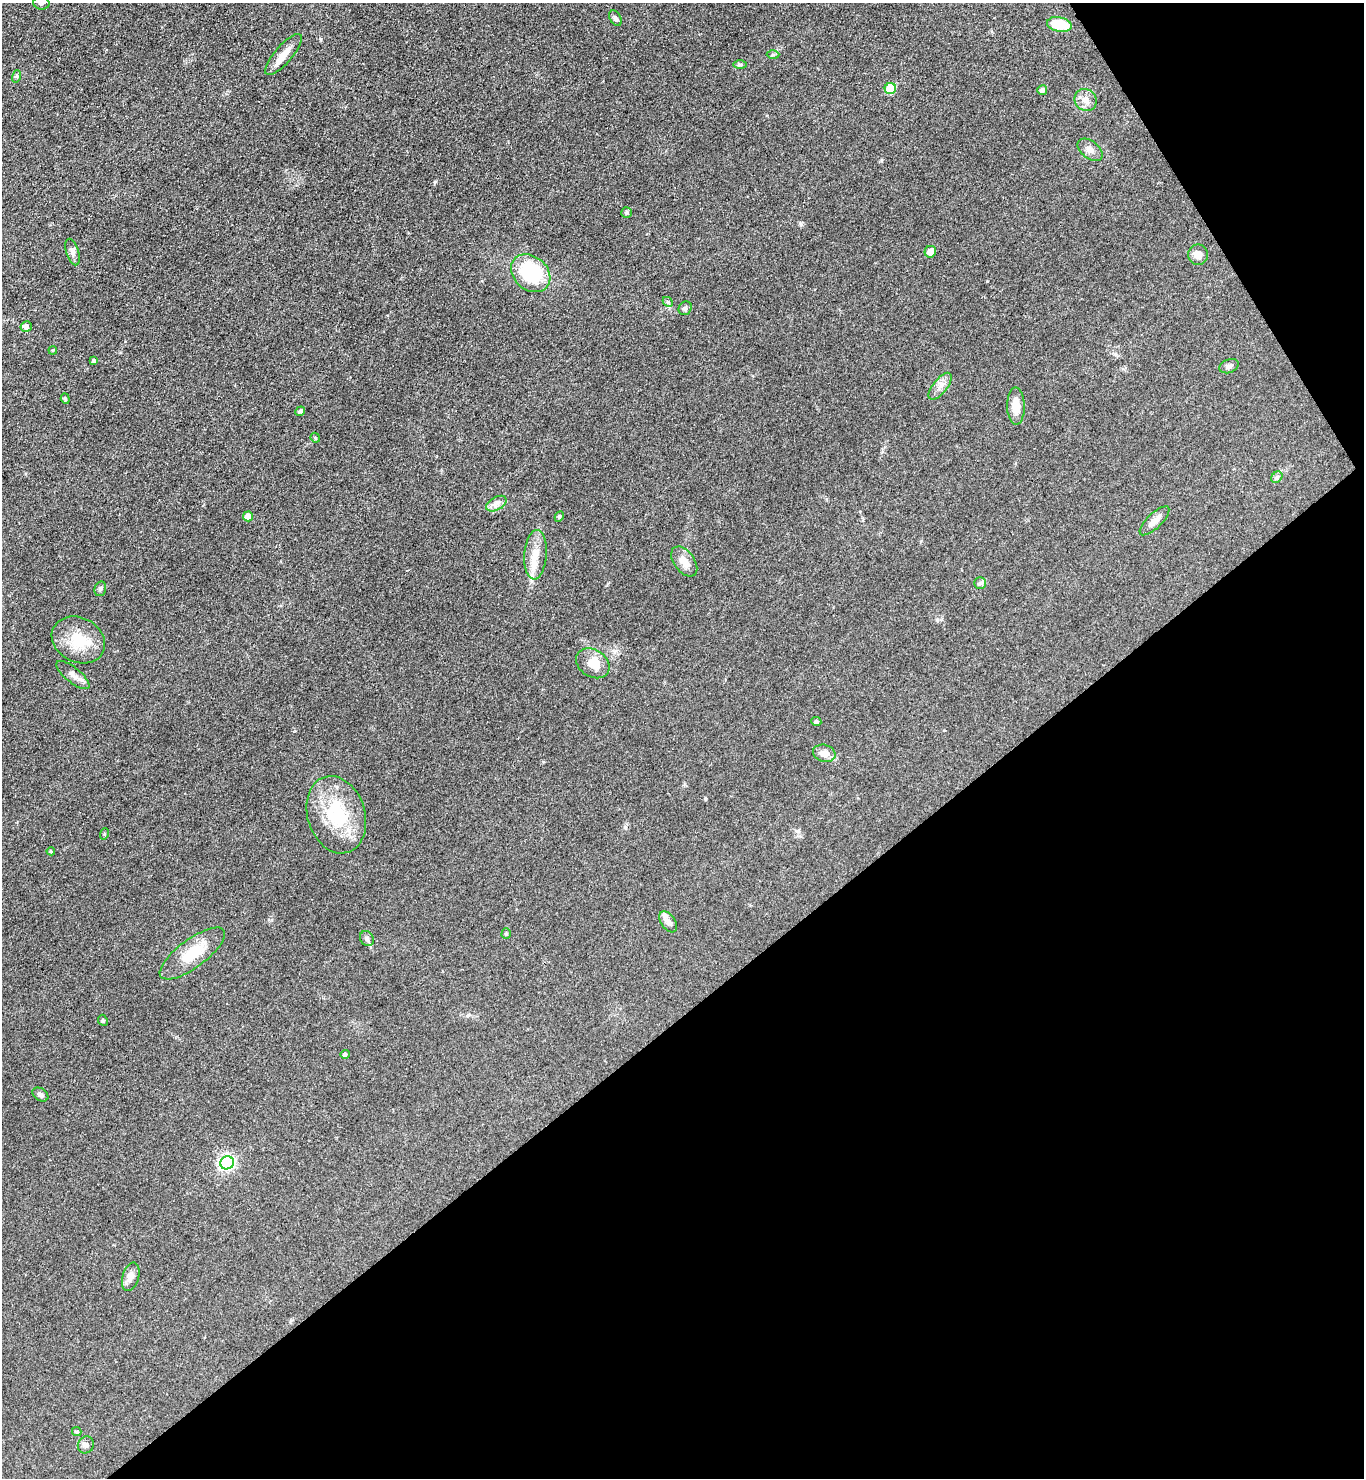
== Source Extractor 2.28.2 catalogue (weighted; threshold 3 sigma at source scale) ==
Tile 12 of 4 x 4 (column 4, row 3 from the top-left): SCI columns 4242-5603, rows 1479-2954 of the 5901 x 5907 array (HDU 1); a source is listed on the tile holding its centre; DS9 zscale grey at full resolution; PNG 1366 x 1480 px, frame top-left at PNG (2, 3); each listed source drawn as its Kron ellipse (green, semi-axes under 4 px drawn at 4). Shown black and unused: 35% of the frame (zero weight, under 3 of 4 exposures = <1% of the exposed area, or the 3 px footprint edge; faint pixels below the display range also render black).
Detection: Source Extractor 2.28.2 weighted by HDU 2 'WHT'; one run over the whole footprint, this tile lists its part. Background 0.0826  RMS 0.0067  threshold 0.0302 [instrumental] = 3 sigma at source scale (4.5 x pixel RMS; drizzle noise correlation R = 1.50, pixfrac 1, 0.05/0.05 arcsec/px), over >= 5 px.
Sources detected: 57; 2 inside a brighter listed object's ellipse — not listed separately; the other 55 listed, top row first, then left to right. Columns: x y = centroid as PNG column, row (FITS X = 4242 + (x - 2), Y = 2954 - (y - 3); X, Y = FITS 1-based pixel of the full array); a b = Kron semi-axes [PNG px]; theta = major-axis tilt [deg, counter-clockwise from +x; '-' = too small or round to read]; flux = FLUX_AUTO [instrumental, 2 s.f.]
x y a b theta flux
41 3 8 6 -12 2
615 18 8 5 -58 1.6
1059 24 12 7 -11 19
284 54 26 8 49 8.2
773 55 6 4 1 0.95
740 65 7 4 1 1.3
17 76 6 4 72 1
890 89 6 5 - 29
1042 90 5 5 - 2.4
1085 100 11 10 - 4.9
1090 150 14 8 -38 3.7
627 212 5 5 - 1.1
72 252 14 6 -72 2.6
930 252 6 5 - 6.7
1198 255 10 10 - 4.5
531 273 21 16 -41 47
668 302 5 4 - 0.99
685 308 7 6 - 1.8
26 327 6 5 - 3.4
53 350 4 3 - 0.53
94 361 4 4 - 1.8
1229 366 10 6 20 2.2
940 386 16 7 52 4.4
65 399 5 4 - 1
1016 406 18 9 -89 11
300 411 5 4 - 1.6
315 438 5 4 - 0.75
1277 477 6 5 - 1.6
496 504 11 6 30 3.3
248 516 5 5 - 6.7
559 517 5 4 - 1.1
1154 521 19 7 44 5.3
535 555 25 11 86 11
684 561 17 10 -53 7
980 583 6 6 - 1.4
100 589 7 5 75 1.5
78 640 28 22 -28 21
593 663 18 13 -34 11
73 675 20 7 -39 4.1
816 722 5 4 - 1.7
824 753 11 8 -17 5.4
336 815 39 29 -73 41
104 834 6 4 72 0.74
51 851 4 3 - 0.8
668 922 12 7 -55 2.7
506 934 5 4 - 0.83
367 938 8 6 -60 2
192 953 39 14 36 21
103 1020 6 4 -66 1
345 1054 5 4 - 1.6
40 1094 8 6 -33 1.8
227 1163 7 6 - 170
131 1277 14 8 73 4.2
77 1432 5 4 - 1.1
86 1445 9 7 58 2.2
Isophote crosses this tile's border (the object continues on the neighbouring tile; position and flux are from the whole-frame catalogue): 1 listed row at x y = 41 3
Unlisted compact peaks at least as high as the median listed source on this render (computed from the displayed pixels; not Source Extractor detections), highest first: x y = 435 182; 801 224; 987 281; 937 620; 706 799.